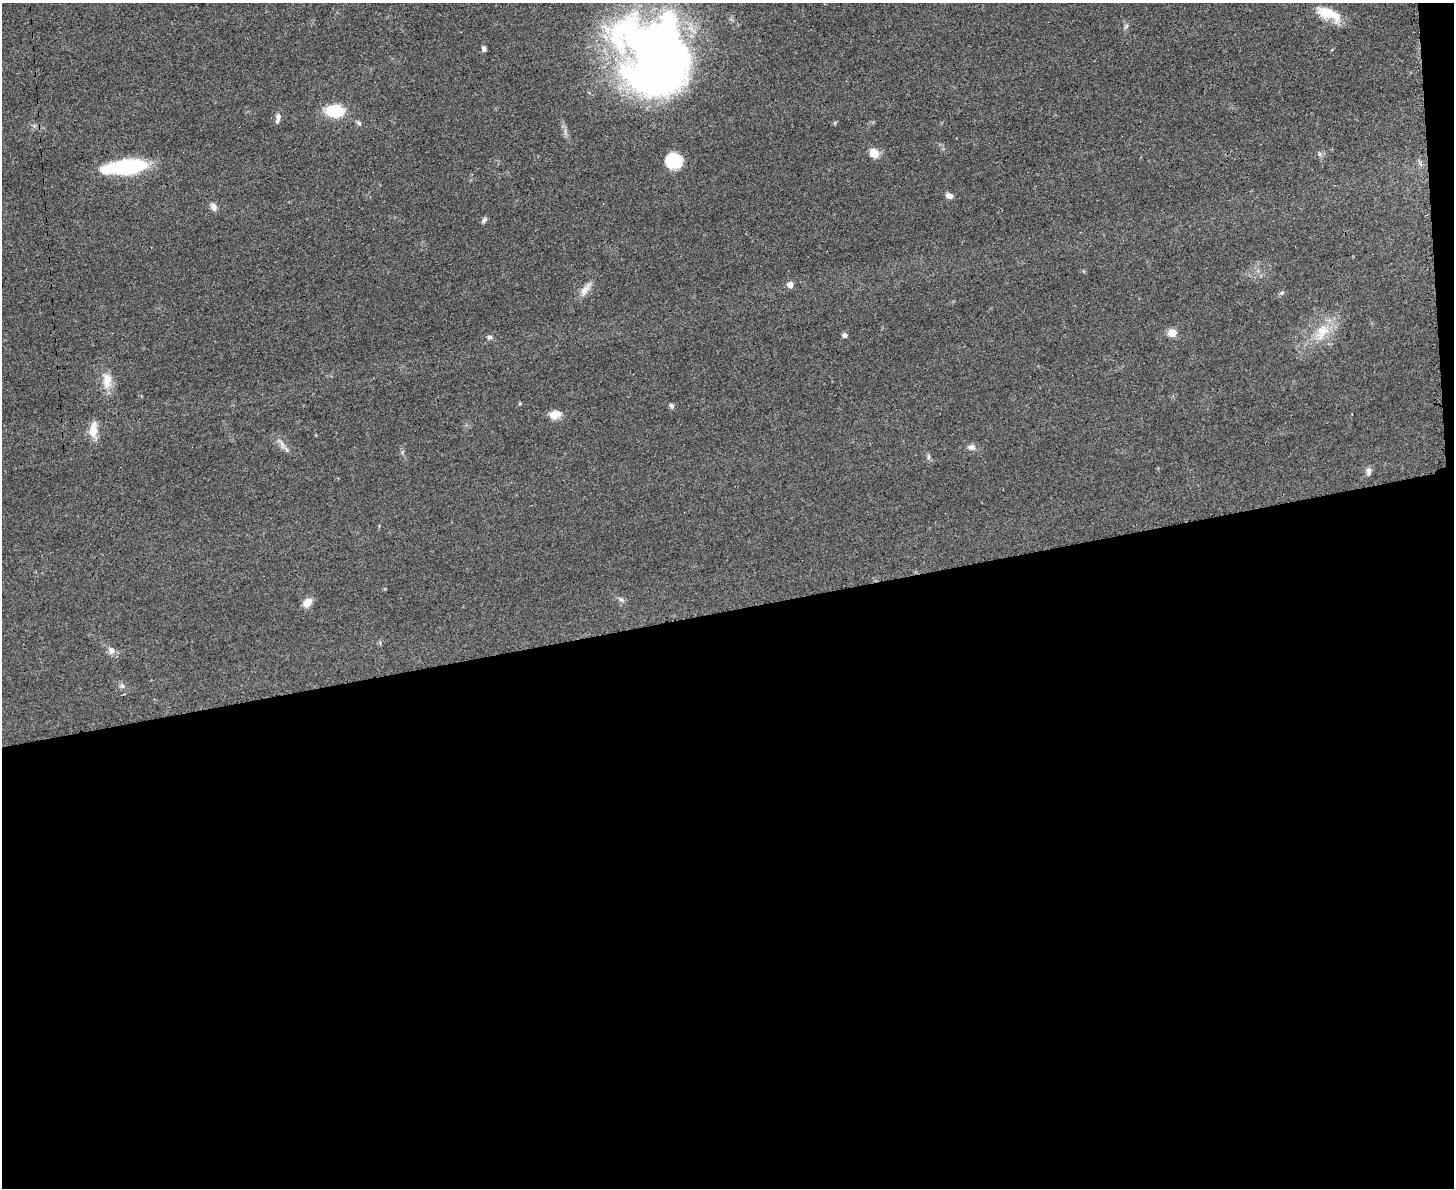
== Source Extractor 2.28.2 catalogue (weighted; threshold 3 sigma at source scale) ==
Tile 12 of 3 x 4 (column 3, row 4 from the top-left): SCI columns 3045-4496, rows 12-1197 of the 4750 x 4765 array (HDU 1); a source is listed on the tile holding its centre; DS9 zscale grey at full resolution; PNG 1456 x 1190 px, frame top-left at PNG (2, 3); no overlay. Shown black and unused: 49% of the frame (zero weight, under 3 of 4 exposures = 2% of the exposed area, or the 3 px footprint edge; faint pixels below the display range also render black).
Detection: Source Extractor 2.28.2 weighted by HDU 2 'WHT'; one run over the whole footprint, this tile lists its part. Background 0.0459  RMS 0.0051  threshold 0.0232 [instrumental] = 3 sigma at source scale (4.5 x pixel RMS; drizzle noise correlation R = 1.50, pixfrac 1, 0.05/0.05 arcsec/px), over >= 5 px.
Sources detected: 34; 1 inside a brighter listed object's ellipse — not listed separately; the other 33 listed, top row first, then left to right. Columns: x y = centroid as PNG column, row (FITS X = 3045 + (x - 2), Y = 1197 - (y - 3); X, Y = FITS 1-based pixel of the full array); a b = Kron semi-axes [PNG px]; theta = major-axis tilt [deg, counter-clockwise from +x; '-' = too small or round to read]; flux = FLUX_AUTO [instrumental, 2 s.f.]
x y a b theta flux
1329 14 34 13 -23 13
1126 26 9 4 56 1.1
484 49 6 5 - 1.4
658 60 73 59 -68 450
335 111 19 12 -3 18
278 118 14 5 78 2.1
358 123 8 5 -44 1.1
874 153 11 9 -60 5.9
1320 154 6 5 - 1.1
674 161 17 16 - 15
126 167 39 12 6 60
949 196 8 6 -23 2.6
213 207 10 7 -64 2.5
484 220 9 6 55 1.3
790 285 5 5 - 4.1
585 289 22 8 55 4.2
1281 293 7 4 31 0.85
1322 332 27 15 60 13
1172 333 5 5 - 16
844 335 6 6 - 1.4
489 337 7 6 - 1.2
107 380 23 13 -85 7.6
672 406 7 5 -55 1.2
555 415 14 10 10 4.7
93 430 18 9 86 7.5
282 444 17 5 -58 2.5
971 447 10 8 -3 2.2
929 457 9 4 90 1
1368 471 10 7 85 2
621 600 9 6 -35 1.4
307 602 11 8 45 4.8
111 650 10 9 - 2.5
122 686 7 7 - 1.4